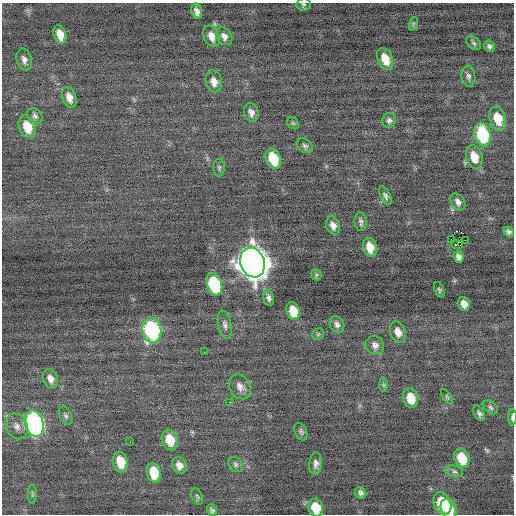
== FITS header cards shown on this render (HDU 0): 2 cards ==
NAXIS1  =                  512 / Axis length
NAXIS2  =                  512 / Axis length

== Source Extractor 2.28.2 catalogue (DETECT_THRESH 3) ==
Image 512 x 512 px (HDU 0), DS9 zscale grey, 1 PNG px = 1 image px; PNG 516 x 516 px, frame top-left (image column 1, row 512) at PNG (2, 3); each listed source drawn as its Kron ellipse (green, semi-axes under 4 px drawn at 4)
Background -0.0592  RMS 0.74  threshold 2.23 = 3 sigma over >= 5 px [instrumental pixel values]
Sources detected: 77; all 77 listed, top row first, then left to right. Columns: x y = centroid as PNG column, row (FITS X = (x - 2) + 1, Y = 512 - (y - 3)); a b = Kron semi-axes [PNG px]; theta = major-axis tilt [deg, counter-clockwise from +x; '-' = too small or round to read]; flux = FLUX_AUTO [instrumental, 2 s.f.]
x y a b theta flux
303 4 7 6 - 100
197 11 8 5 -74 210
413 24 7 4 72 84
60 34 9 6 -72 520
212 36 11 7 -65 440
224 36 10 7 -56 270
474 43 8 6 -40 120
489 46 6 5 - 130
385 59 11 7 -69 790
24 60 11 7 -75 240
468 76 10 7 -83 160
214 81 11 8 -74 400
69 97 10 6 -70 400
251 112 10 7 -73 240
35 116 9 6 -51 150
498 119 12 8 -73 970
389 120 7 7 - 160
293 123 7 5 -46 91
27 127 12 8 -69 900
482 135 12 8 -76 3700
305 146 9 6 -31 130
474 157 12 8 -73 740
273 159 10 7 -67 1600
219 168 9 5 90 110
385 196 10 5 -63 140
458 202 9 6 -55 210
361 222 9 6 -85 150
333 226 9 7 -68 300
509 232 5 4 - 130
451 239 2 2 - 1100
465 240 2 2 - 100
457 245 6 3 -15 270
370 247 9 7 -75 710
458 257 6 4 -66 190
252 263 15 12 -70 79000
316 275 6 5 - 75
214 284 11 7 -72 3500
439 290 8 4 -68 89
269 298 7 5 -74 160
464 304 7 6 - 370
293 311 9 6 -72 1100
337 324 9 7 -66 190
225 325 14 6 -79 190
152 330 12 9 -81 5900
398 332 11 7 -70 430
318 334 6 5 - 79
375 345 10 8 -39 240
204 352 3 2 - 47
50 379 10 7 -71 330
383 385 7 4 -90 78
240 387 13 10 -61 350
447 397 8 4 -54 71
411 398 10 7 -73 950
229 402 3 2 - 170
491 407 8 5 -40 110
479 413 8 5 -59 140
66 416 10 6 -63 130
512 417 8 3 88 150
34 424 13 9 -74 13000
17 426 13 10 -64 380
301 432 9 6 -66 120
170 440 10 7 -72 1100
130 442 2 2 - 22
462 458 9 7 -66 1300
120 462 10 7 -74 990
316 463 11 6 87 220
236 464 8 6 -47 120
179 465 8 7 - 350
454 471 9 5 -17 140
154 473 10 7 -78 1300
361 493 6 5 - 160
32 494 9 4 -90 84
197 497 8 5 -68 89
442 503 12 8 -66 2100
316 508 9 7 -72 1200
449 508 10 7 -65 950
212 510 6 4 -64 110
At the frame edge (FLAGS 8, measured only in part): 3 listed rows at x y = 303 4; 512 417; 316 508